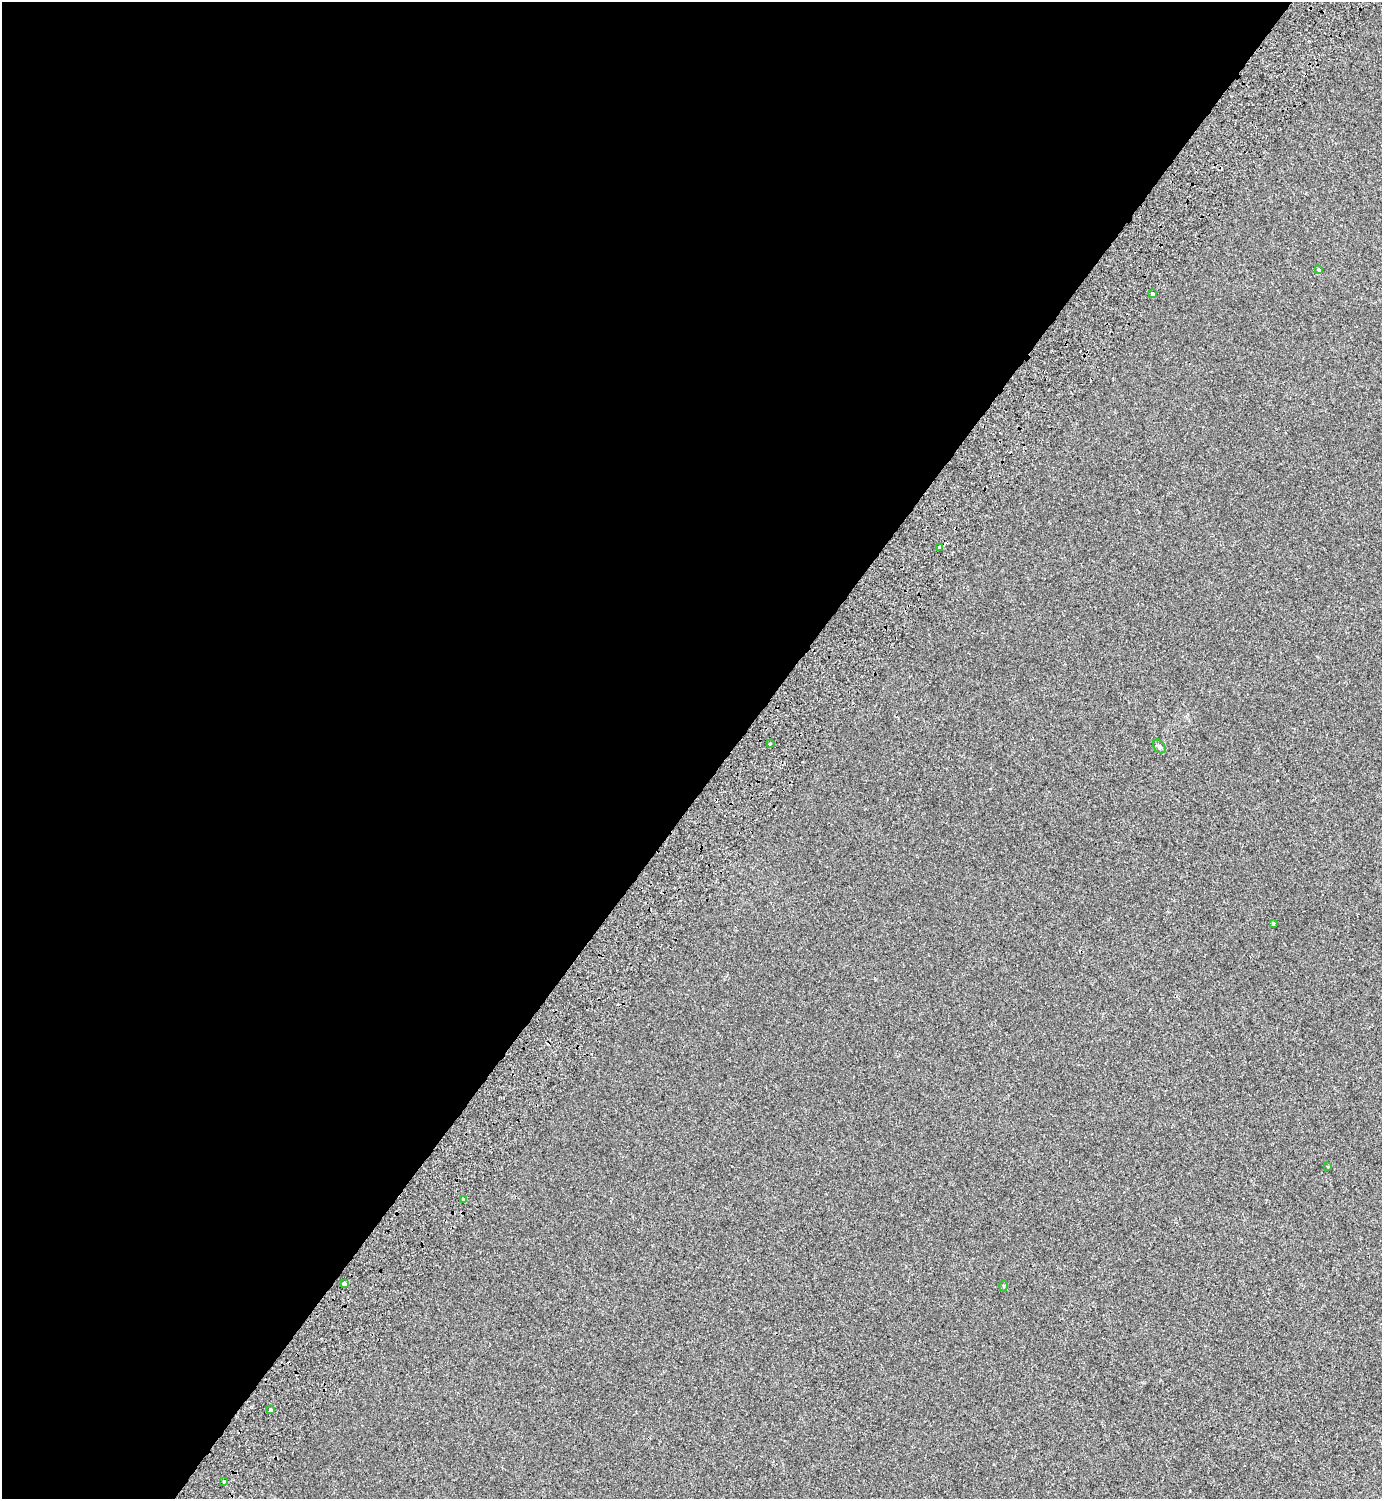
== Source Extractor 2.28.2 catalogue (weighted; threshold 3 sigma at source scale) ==
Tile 5 of 4 x 4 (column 1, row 2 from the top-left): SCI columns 388-1767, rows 3099-4595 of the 6232 x 6203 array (HDU 1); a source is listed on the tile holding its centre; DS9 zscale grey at full resolution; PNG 1384 x 1501 px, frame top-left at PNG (2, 2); each listed source drawn as its Kron ellipse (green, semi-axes under 4 px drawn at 4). Shown black and unused: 53% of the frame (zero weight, under 2 of 3 exposures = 7% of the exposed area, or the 3 px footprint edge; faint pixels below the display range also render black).
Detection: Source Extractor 2.28.2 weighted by HDU 2 'WHT'; one run over the whole footprint, this tile lists its part. Background -3.76e-04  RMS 0.0046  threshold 0.0205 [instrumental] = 3 sigma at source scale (4.5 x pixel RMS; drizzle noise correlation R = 1.50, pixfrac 1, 0.0396/0.0396 arcsec/px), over >= 5 px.
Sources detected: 16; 4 cosmic-ray / hot-pixel residue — neither listed nor drawn; the other 12 listed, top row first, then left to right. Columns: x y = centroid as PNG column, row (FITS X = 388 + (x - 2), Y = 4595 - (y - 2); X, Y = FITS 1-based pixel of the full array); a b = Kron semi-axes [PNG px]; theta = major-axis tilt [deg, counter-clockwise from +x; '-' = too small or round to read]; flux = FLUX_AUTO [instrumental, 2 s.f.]
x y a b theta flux
1318 269 3 3 - 1.3
1152 294 3 3 - 1.9
939 547 3 3 - 2.5
770 743 3 3 - 1.9
1159 746 7 5 -53 1
1273 923 3 3 - 0.95
1328 1167 3 3 - 0.84
463 1200 4 3 - 5.9
344 1283 4 3 - 5.1
1004 1286 5 3 - 0.49
271 1410 3 3 - 19
224 1482 3 3 - 0.61
Overlapping masked pixels (flux is a lower limit): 1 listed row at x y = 463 1200